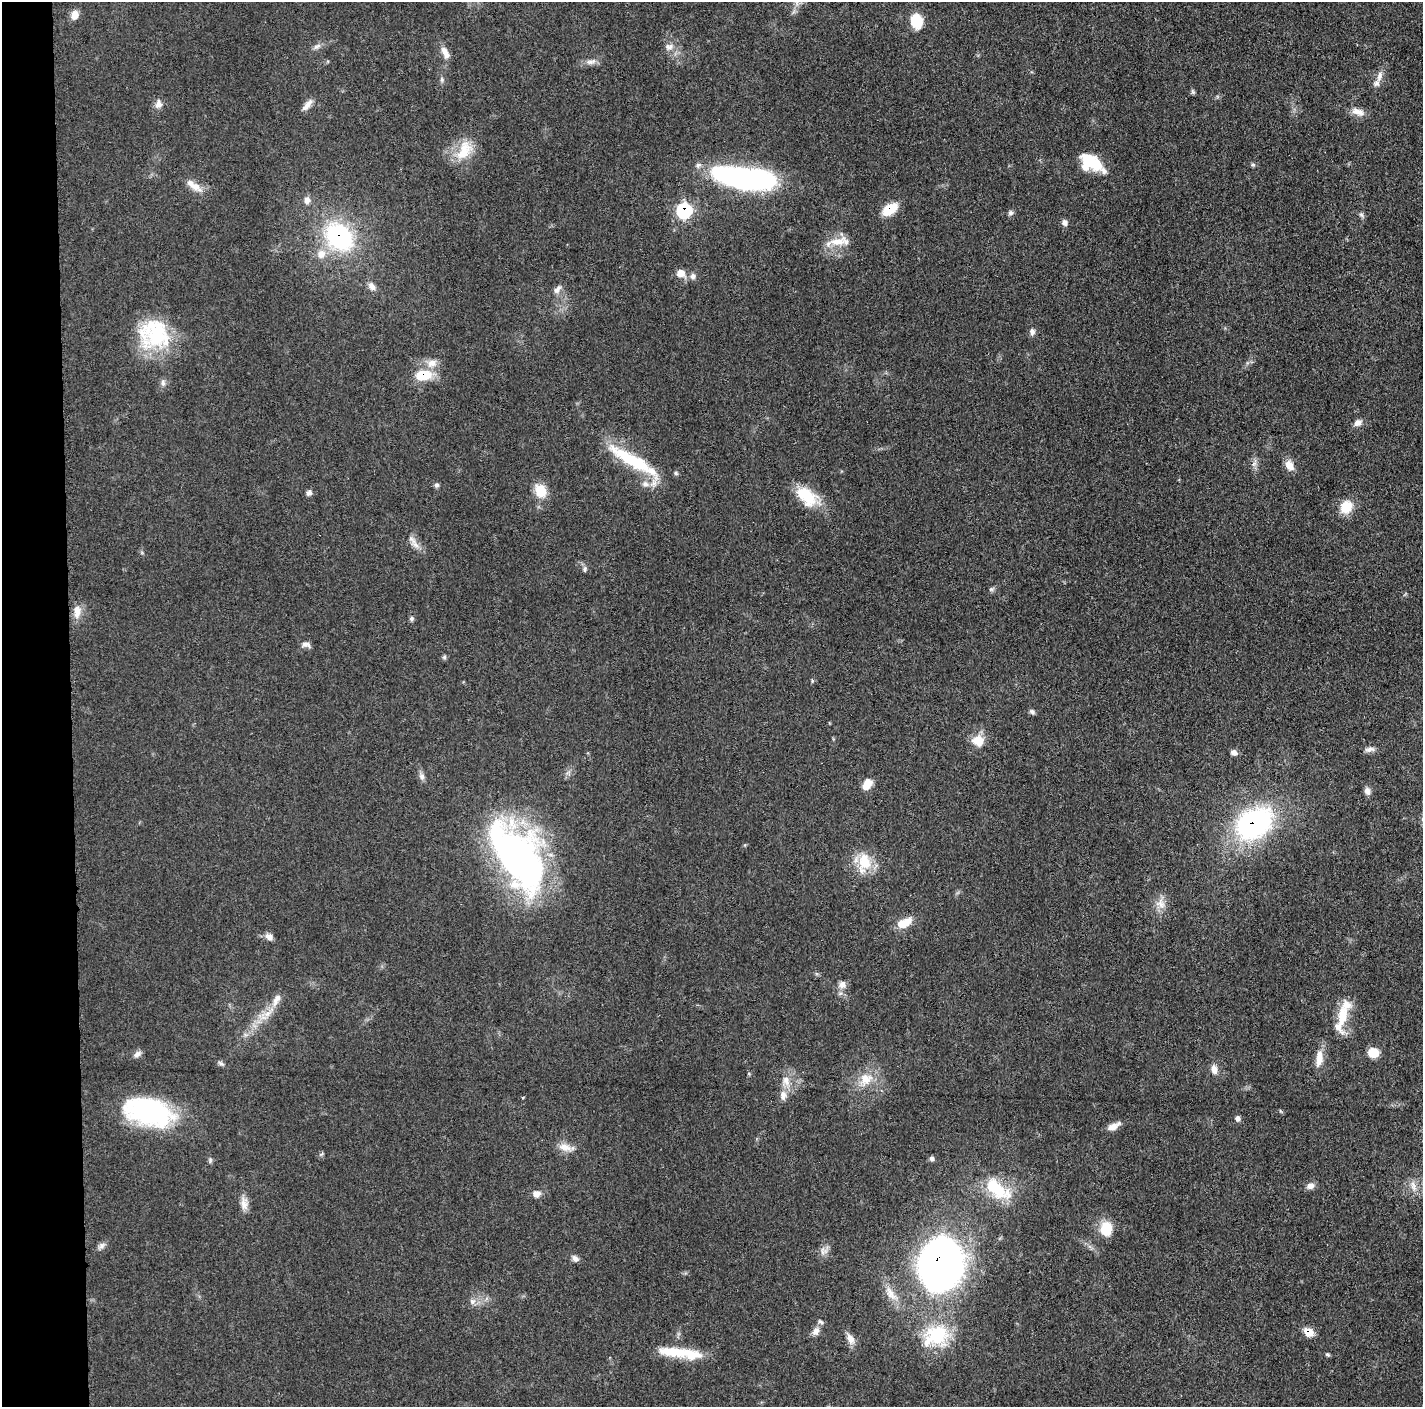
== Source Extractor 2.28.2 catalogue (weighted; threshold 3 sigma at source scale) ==
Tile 4 of 3 x 3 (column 1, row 2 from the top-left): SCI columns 6-1426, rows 1422-2826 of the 4272 x 4250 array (HDU 1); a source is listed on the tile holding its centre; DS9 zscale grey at full resolution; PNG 1425 x 1409 px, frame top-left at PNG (2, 2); no overlay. Shown black and unused: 5% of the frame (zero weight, under 3 of 5 exposures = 1% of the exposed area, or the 3 px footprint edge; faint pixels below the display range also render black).
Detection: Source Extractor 2.28.2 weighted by HDU 2 'WHT'; one run over the whole footprint, this tile lists its part. Background 0.0482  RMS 0.0054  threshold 0.0243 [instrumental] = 3 sigma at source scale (4.5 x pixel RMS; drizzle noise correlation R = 1.50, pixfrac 1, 0.05/0.05 arcsec/px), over >= 5 px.
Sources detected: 109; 1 inside a brighter object's white glare — not listed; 9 inside a brighter listed object's ellipse — not listed separately; the other 99 listed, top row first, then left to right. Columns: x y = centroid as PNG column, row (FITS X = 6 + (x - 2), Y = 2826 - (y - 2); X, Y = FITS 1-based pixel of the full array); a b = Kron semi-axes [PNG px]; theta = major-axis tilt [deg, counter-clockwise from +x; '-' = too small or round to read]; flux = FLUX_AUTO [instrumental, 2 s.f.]
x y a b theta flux
74 15 10 8 65 4.8
916 21 13 10 -73 16
317 46 11 5 19 2
669 47 13 8 5 3.2
446 54 14 9 -61 3.9
591 62 17 7 8 3.2
1379 76 16 7 77 3.6
442 79 8 4 -82 1.1
1193 92 8 4 -59 0.87
158 104 11 9 72 3.2
307 105 18 6 51 3.6
1358 112 19 9 -20 4.6
464 151 31 18 59 15
1091 161 28 14 -35 18
1253 165 6 4 0 0.87
745 179 59 22 -5 110
195 187 19 10 -34 6
307 200 9 7 -76 2.8
890 209 14 8 36 16
684 211 8 8 - 64
1010 213 7 6 - 1.3
1361 215 7 5 -44 1.2
1064 222 8 6 -51 2.3
339 237 29 23 -42 70
838 242 32 10 12 8.9
321 254 12 11 - 5.6
680 273 10 8 8 4.7
693 276 8 6 -77 1.8
372 286 11 8 -51 3
557 289 14 7 43 2.6
1032 332 10 7 -87 2.1
156 333 40 37 -87 43
432 363 14 10 12 5
423 375 19 11 6 14
163 382 8 6 -88 1.8
1358 423 9 7 34 3
633 461 67 13 -33 36
1254 464 8 6 44 1.9
1289 465 12 8 -61 5.6
676 473 5 5 - 0.86
436 485 7 5 0 1.2
541 491 15 12 -62 11
309 493 7 7 - 1.7
807 496 29 17 -43 18
1346 507 16 13 62 9.7
416 545 18 6 -30 3.7
584 569 7 6 - 1.3
991 589 7 5 44 1.1
77 612 19 9 86 5.4
411 619 6 5 - 1.2
306 645 12 7 -9 2.3
444 657 6 5 - 0.94
1032 712 8 5 -30 1.3
978 741 16 14 -10 7.6
1370 749 14 6 8 2.3
1234 752 7 6 - 2.4
422 776 9 7 -77 2
867 784 14 9 55 5.8
1367 791 10 7 -68 2.6
1253 824 28 20 29 140
518 857 80 42 -58 200
864 862 26 16 86 15
1161 904 16 12 -62 5.5
904 923 20 10 26 8.7
269 937 10 7 -28 3.1
842 985 10 10 - 3.2
276 999 20 8 62 5.3
1343 1015 32 12 83 14
1373 1053 11 9 -6 8
137 1054 12 6 31 2.2
1319 1058 21 9 86 6.9
221 1063 9 5 -25 1.3
1214 1069 12 8 -77 3.4
866 1079 19 16 39 11
786 1080 14 10 -77 5.4
783 1095 14 9 -88 4.1
149 1112 44 23 -15 97
1238 1118 7 7 - 1.8
1113 1126 18 7 26 4.2
565 1147 18 10 -13 5.4
932 1159 6 6 - 1.3
1310 1186 10 7 10 3
1413 1186 16 7 -73 4.1
996 1188 33 17 -45 24
536 1194 9 9 - 3.1
244 1204 19 9 -85 4.5
1106 1229 18 14 84 11
101 1246 10 7 39 2
822 1251 12 4 90 1.9
575 1258 10 7 -44 2.2
940 1264 36 27 79 590
890 1294 25 10 -54 7.4
472 1301 8 7 - 2.2
816 1331 12 9 68 3.2
1309 1332 9 7 -27 7.9
936 1336 37 27 23 32
850 1339 14 8 -61 4
680 1353 54 10 -7 20
1327 1354 6 4 -19 0.8
Overlapping masked pixels (flux is a lower limit): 7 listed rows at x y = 890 209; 684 211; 339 237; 423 375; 1253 824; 940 1264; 1309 1332